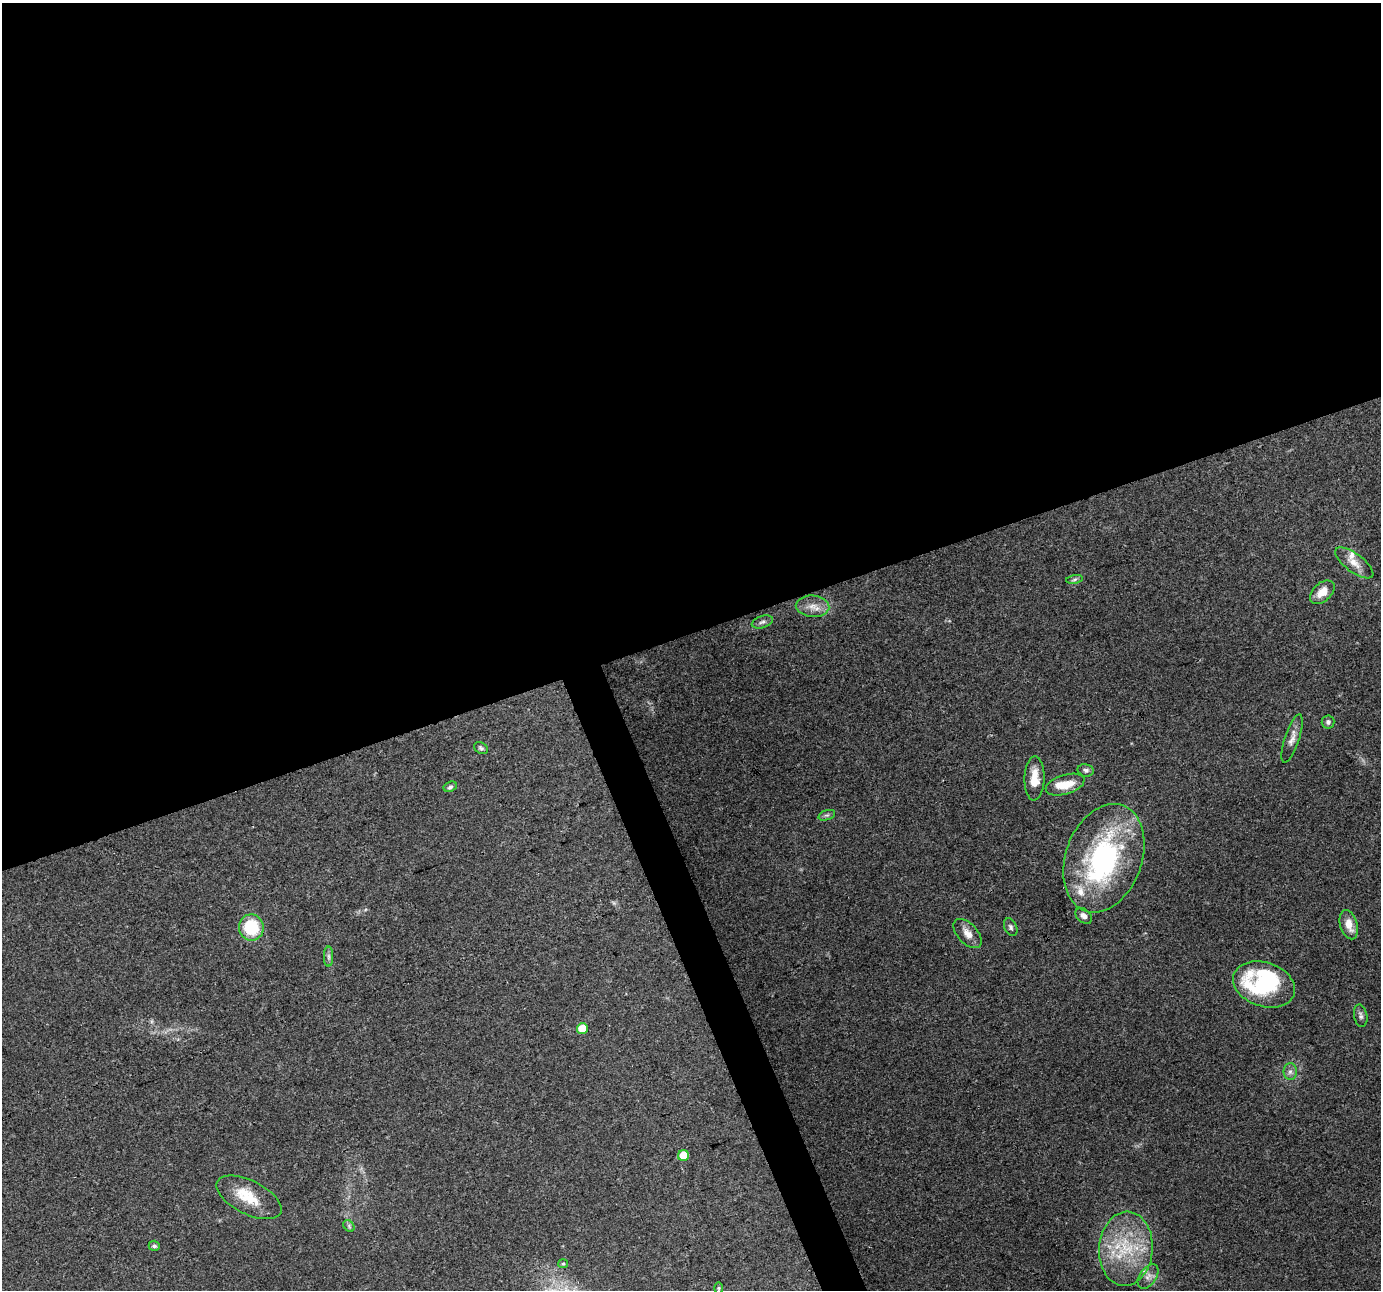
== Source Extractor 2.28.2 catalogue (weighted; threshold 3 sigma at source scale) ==
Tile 2 of 4 x 4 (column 2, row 1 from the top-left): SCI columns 1380-2758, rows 3940-5227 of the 5517 x 5359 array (HDU 1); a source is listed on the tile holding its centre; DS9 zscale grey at full resolution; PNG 1383 x 1292 px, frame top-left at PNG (2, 3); each listed source drawn as its Kron ellipse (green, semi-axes under 4 px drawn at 4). Shown black and unused: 51% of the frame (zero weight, under 3 of 4 exposures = <1% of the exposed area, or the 3 px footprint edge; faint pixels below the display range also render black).
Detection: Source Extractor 2.28.2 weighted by HDU 2 'WHT'; one run over the whole footprint, this tile lists its part. Background 0.192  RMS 0.0071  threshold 0.0322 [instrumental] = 3 sigma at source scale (4.5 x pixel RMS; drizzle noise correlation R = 1.50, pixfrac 1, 0.0396/0.0396 arcsec/px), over >= 5 px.
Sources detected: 40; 2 inside a brighter object's white glare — neither listed nor drawn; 6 inside a brighter listed object's ellipse — not listed separately; the other 32 listed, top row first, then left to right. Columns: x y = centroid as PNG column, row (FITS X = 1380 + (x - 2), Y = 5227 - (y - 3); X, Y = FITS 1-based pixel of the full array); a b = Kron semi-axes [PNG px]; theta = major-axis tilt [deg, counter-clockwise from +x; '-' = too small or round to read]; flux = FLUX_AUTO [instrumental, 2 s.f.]
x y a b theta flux
1354 563 23 9 -37 7.6
1074 579 8 4 10 1.4
1322 592 14 9 42 8.8
813 606 17 10 -4 7.6
762 622 11 6 18 2.3
1328 722 6 6 - 1.9
1292 739 25 7 72 5.4
481 748 7 5 -31 1.6
1086 770 8 6 -11 2.1
1034 779 22 10 88 12
1065 785 20 9 17 13
450 787 7 5 26 1.7
827 815 9 5 17 1.5
1104 858 56 38 70 130
1084 916 9 6 -40 3.6
1349 925 15 8 -73 8.9
251 927 13 12 - 31
1011 927 9 6 -66 1.9
968 934 17 10 -46 6.5
329 956 10 4 -90 2
1264 984 32 22 -19 44
1361 1016 11 6 -79 2.4
582 1028 5 5 - 16
1290 1072 8 6 90 2.6
684 1156 5 5 - 15
249 1197 35 17 -26 20
349 1226 6 5 - 1.4
154 1246 5 5 - 2.3
1126 1249 37 27 85 46
563 1264 5 4 - 0.93
1148 1276 14 8 56 4.9
719 1288 6 4 -90 0.78